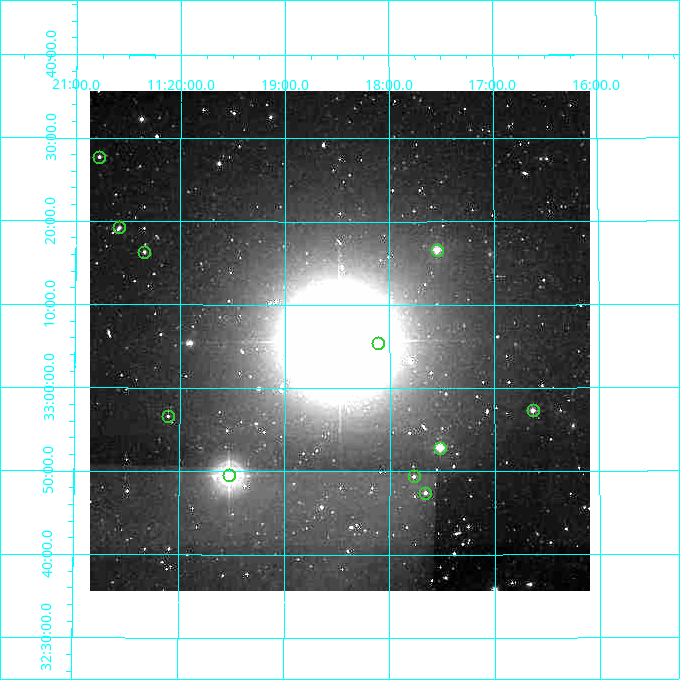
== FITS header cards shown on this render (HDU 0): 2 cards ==
NAXIS1  =                  500
NAXIS2  =                  500

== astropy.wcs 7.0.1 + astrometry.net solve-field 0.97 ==
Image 500 x 500 px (HDU 0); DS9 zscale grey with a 90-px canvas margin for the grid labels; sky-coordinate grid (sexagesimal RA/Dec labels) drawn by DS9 from the SOLVED WCS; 11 Tycho-2 reference stars matched to detected sources circled (green)
Header WCS: none
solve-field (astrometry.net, Tycho-2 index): SOLVED blind (the file carries no WCS)
Solved WCS: RA---TAN-SIP/DEC--TAN-SIP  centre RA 11:18:29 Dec +33:06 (169.62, +33.10 deg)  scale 7.2 arcsec/px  FOV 60.0' x 60.0'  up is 0 deg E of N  parity normal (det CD < 0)
(file carries no celestial WCS; the grid is the blind solution)
Tycho-2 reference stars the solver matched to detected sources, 11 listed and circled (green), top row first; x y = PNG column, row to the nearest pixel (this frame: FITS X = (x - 90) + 1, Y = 500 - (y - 91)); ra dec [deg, ICRS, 3 dp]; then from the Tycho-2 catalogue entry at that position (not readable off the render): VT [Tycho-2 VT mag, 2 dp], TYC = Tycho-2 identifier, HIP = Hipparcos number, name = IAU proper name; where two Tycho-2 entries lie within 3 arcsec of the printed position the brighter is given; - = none
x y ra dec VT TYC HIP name
99 157 170.195 +33.462 11.28 2520-1509-1 - -
119 227 170.146 +33.320 11.29 2520-1798-1 - -
437 250 169.387 +33.276 9.41 2520-1887-1 55155 -
144 252 170.087 +33.272 11.20 2520-2058-1 - -
378 343 169.527 +33.091 8.88 2520-1749-1 - -
533 410 169.159 +32.955 10.21 2520-2267-1 - -
168 416 170.028 +32.943 11.48 2520-1879-1 - -
440 448 169.380 +32.881 9.00 2520-2167-1 55154 -
229 475 169.882 +32.825 6.66 2520-2632-1 55302 -
414 476 169.442 +32.823 11.52 2520-1553-1 - -
425 493 169.415 +32.791 10.82 2520-2047-1 - -